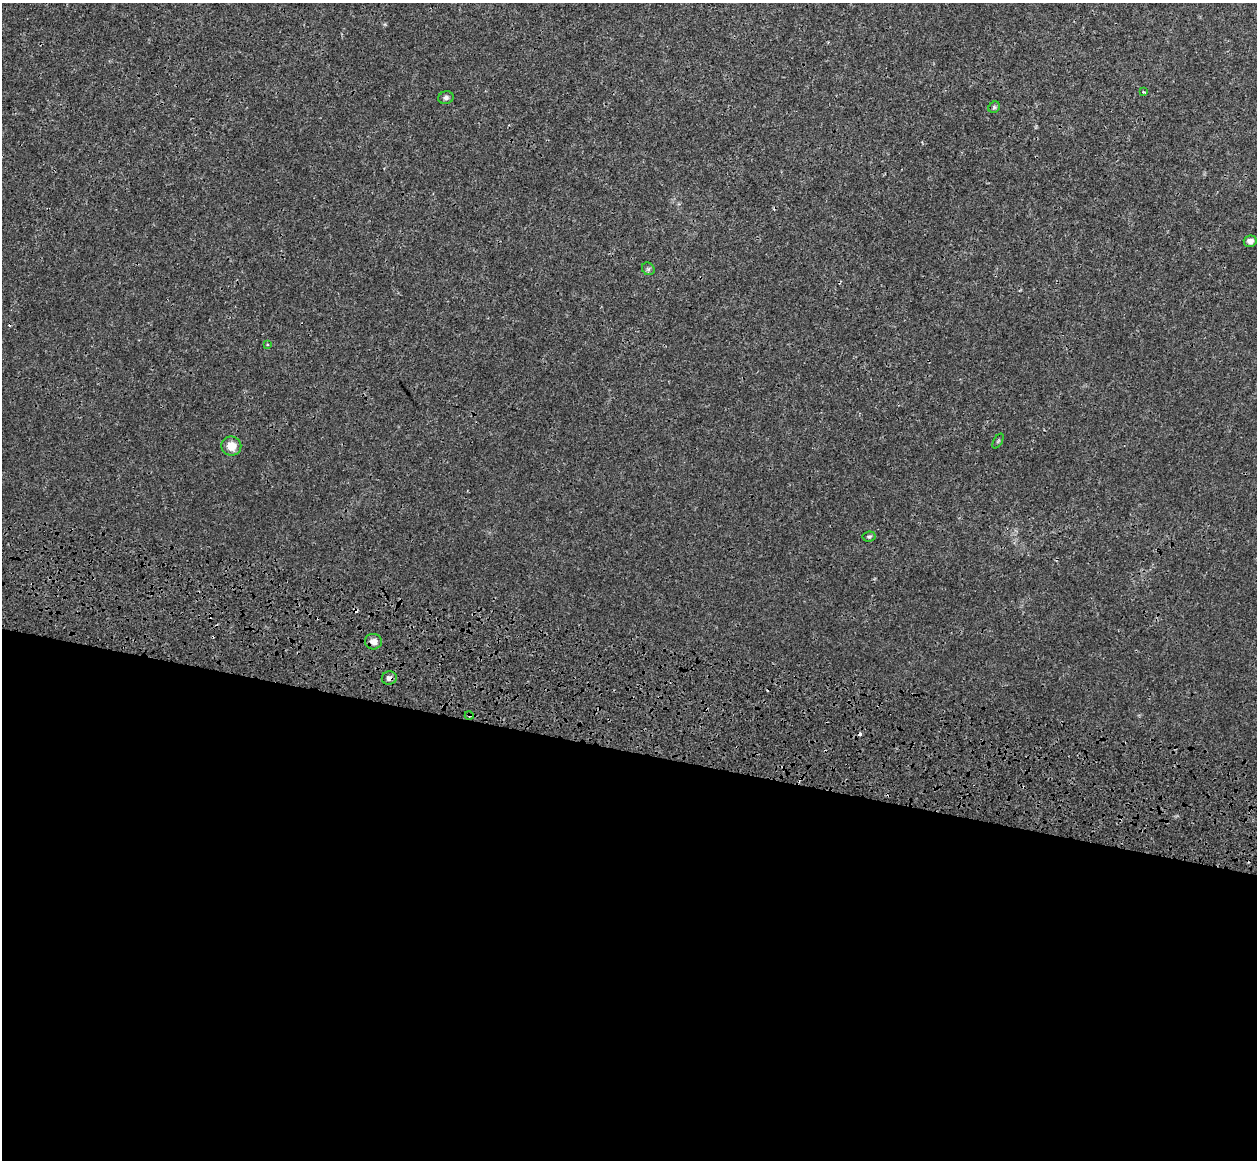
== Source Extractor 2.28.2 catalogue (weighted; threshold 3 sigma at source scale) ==
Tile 14 of 4 x 4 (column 2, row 4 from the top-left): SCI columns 1401-2655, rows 615-1772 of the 5358 x 5763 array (HDU 1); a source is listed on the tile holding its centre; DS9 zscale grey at full resolution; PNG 1259 x 1162 px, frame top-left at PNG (2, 3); each listed source drawn as its Kron ellipse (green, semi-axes under 4 px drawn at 4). Shown black and unused: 36% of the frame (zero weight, under 3 of 4 exposures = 17% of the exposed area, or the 3 px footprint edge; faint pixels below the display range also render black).
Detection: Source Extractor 2.28.2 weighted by HDU 2 'WHT'; one run over the whole footprint, this tile lists its part. Background 3.37e-04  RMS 0.0013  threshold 0.00577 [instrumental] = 3 sigma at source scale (4.5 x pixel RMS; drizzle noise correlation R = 1.50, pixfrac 1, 0.0396/0.0396 arcsec/px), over >= 5 px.
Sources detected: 17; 5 cosmic-ray / hot-pixel residue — neither listed nor drawn; the other 12 listed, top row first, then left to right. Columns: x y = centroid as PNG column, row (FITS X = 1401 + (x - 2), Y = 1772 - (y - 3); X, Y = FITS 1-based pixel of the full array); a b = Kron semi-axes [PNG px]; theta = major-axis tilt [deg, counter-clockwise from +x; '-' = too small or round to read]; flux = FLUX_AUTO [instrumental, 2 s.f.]
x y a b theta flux
1143 92 4 3 - 0.15
446 98 8 6 16 0.34
994 107 6 5 - 0.21
1250 241 6 5 - 0.49
648 269 7 5 -45 0.24
267 345 3 3 - 0.13
998 441 8 3 58 0.15
231 446 10 9 - 1.4
869 536 6 5 - 0.21
373 642 8 8 - 0.78
389 678 7 6 - 0.43
469 715 4 3 - 0.14
Overlapping masked pixels (flux is a lower limit): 3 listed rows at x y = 373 642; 389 678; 469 715